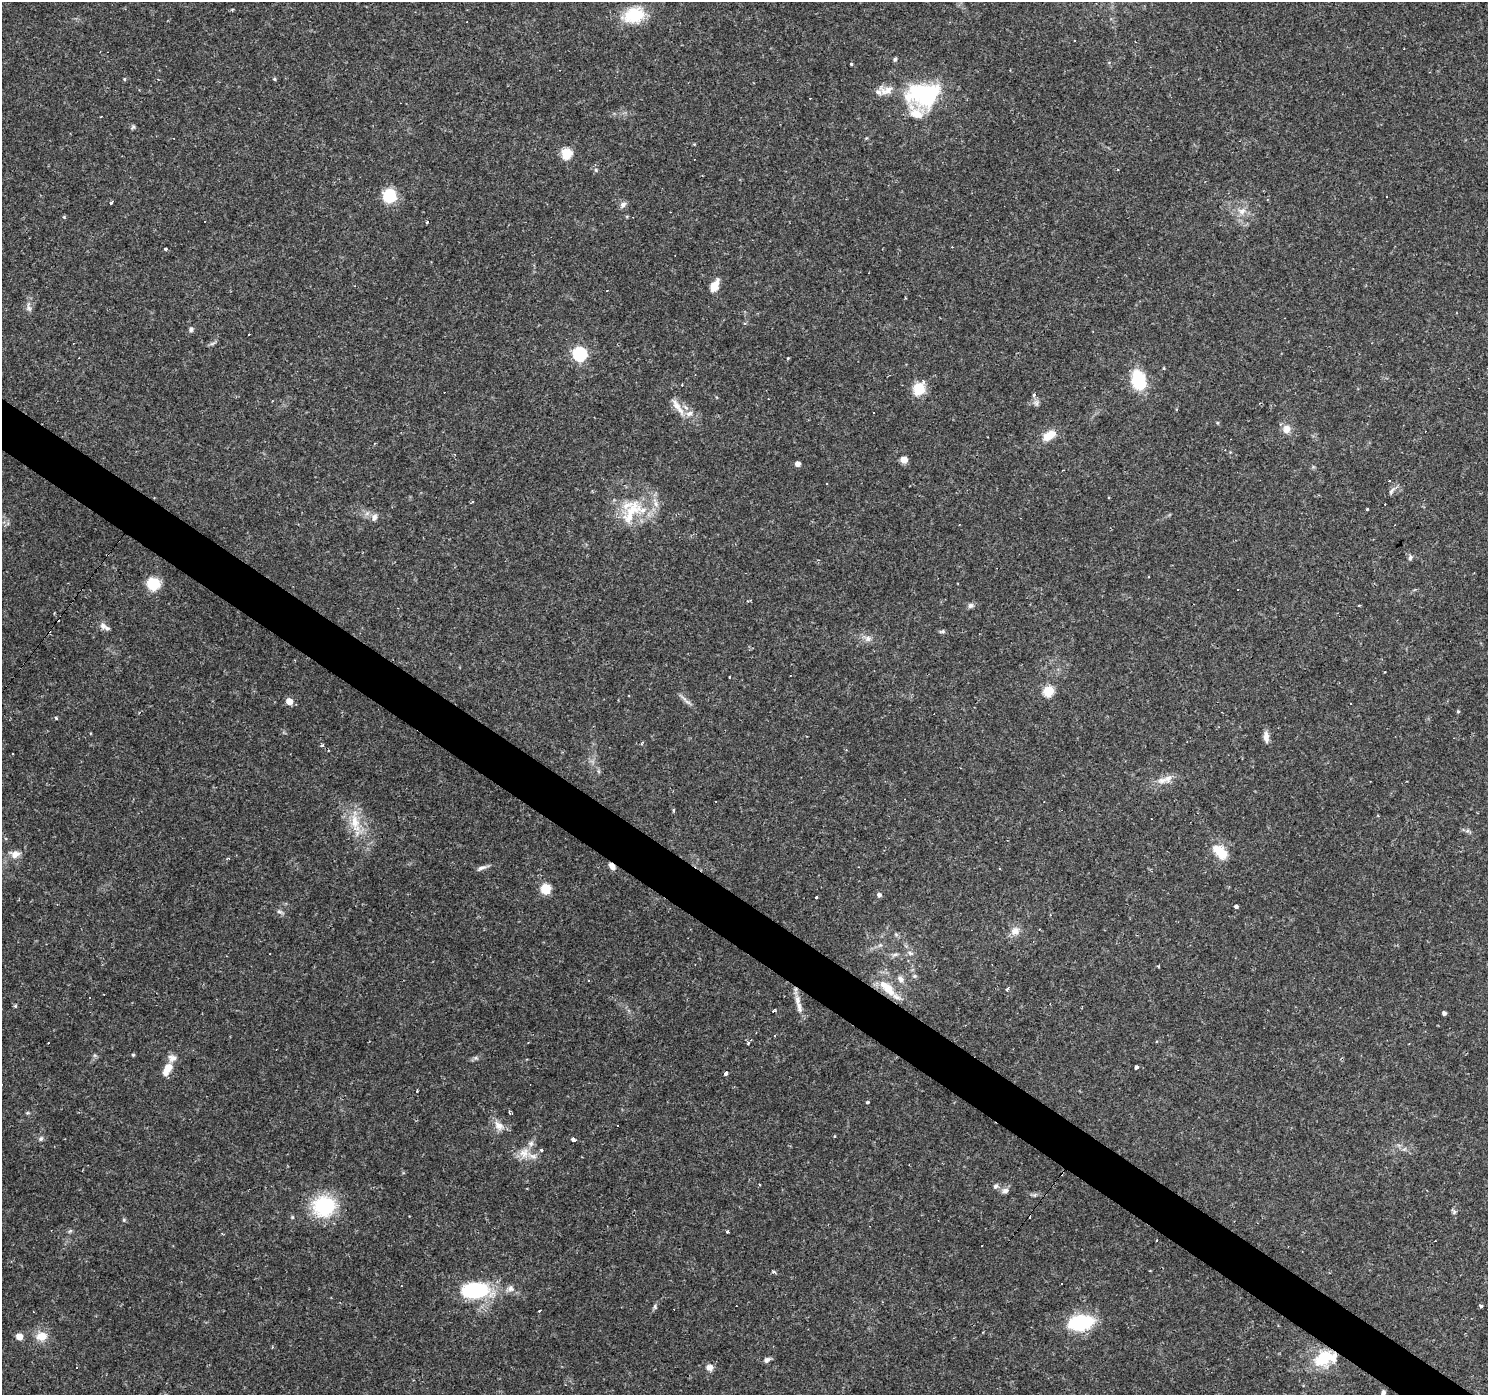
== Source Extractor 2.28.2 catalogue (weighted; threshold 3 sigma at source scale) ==
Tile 6 of 4 x 4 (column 2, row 2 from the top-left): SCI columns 1489-2974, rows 3031-4423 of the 5945 x 5993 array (HDU 1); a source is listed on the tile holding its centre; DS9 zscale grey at full resolution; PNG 1490 x 1397 px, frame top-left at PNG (2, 2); no overlay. Shown black and unused: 3% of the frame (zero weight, under 2 of 3 exposures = <1% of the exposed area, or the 3 px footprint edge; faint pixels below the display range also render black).
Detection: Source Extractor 2.28.2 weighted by HDU 2 'WHT'; one run over the whole footprint, this tile lists its part. Background 0.0655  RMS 0.0042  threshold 0.0191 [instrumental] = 3 sigma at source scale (4.5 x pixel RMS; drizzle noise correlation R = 1.50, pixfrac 1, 0.0396/0.0396 arcsec/px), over >= 5 px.
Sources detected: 175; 32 cosmic-ray / hot-pixel residue — not listed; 12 inside a brighter listed object's ellipse — not listed separately; the other 131 listed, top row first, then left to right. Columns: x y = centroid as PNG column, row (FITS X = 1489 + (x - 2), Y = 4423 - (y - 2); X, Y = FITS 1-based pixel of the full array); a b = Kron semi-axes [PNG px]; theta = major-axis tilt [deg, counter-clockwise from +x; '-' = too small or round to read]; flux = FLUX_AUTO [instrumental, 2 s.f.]
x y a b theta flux
634 15 26 18 16 16
895 59 6 5 - 0.74
851 64 3 3 - 0.44
124 79 5 4 - 0.43
274 79 4 4 - 0.54
878 92 9 6 -32 1.6
924 94 45 31 5 40
133 127 7 5 84 0.74
567 153 5 5 - 30
596 170 5 5 - 0.7
389 195 10 9 - 22
1387 196 2 2 - 0.37
111 202 3 3 - 2
623 204 9 7 50 1.6
1242 211 10 9 - 3.4
64 217 4 4 - 0.5
427 222 3 3 - 0.86
165 249 3 3 - 0.76
714 286 14 7 62 5.4
607 291 3 2 - 0.53
905 298 3 2 - 0.34
28 307 14 5 -90 1.8
191 329 7 6 - 1
249 335 3 2 - 0.52
212 343 8 4 10 0.89
580 354 6 6 - 77
788 358 4 3 - 0.38
1164 368 4 3 - 0.5
1138 380 14 9 -77 33
919 389 15 13 58 8.7
1034 395 5 5 - 0.86
1036 403 9 7 65 1.3
678 407 30 8 -55 5.2
1286 429 11 9 -90 3.4
1049 435 16 9 33 7.1
904 460 6 6 - 3.5
798 464 6 5 - 1.7
827 483 3 2 - 0.4
1391 491 13 4 59 1.3
472 502 3 2 - 0.55
1366 510 3 3 - 1.4
632 512 45 17 57 17
374 517 9 9 - 2
1395 525 2 2 - 0.32
1410 557 7 5 72 1.1
153 584 9 8 - 19
1359 605 3 2 - 0.96
971 606 8 7 - 1.3
103 626 10 8 -56 1.9
942 631 8 4 5 0.74
868 639 9 8 - 2
790 675 2 2 - 0.35
1048 691 5 5 - 31
289 701 5 5 - 6.1
687 702 12 5 -31 1.6
1350 703 3 3 - 1.1
1458 711 4 3 - 0.52
56 718 4 3 - 0.62
1266 737 14 7 -87 2.6
322 745 4 3 - 1.6
846 750 4 3 - 0.4
1168 778 14 9 27 3.5
1044 802 2 2 - 0.2
673 810 5 3 - 0.56
355 822 31 12 -85 10
1467 831 6 5 - 0.84
1220 852 21 11 -43 9
15 854 12 10 15 3.6
612 866 9 6 -47 2.3
482 868 13 5 16 1.7
546 889 7 6 - 13
879 895 5 5 - 1.4
816 897 3 3 - 0.76
1236 906 4 3 - 2.3
279 912 10 5 -25 1.1
1015 931 12 11 - 3.5
896 934 7 4 -2 0.71
880 945 6 5 - 0.83
910 953 7 5 -36 1.1
895 954 10 4 11 1.1
1158 966 3 3 - 0.37
915 976 6 5 - 0.77
901 979 10 8 -47 2.2
887 988 26 11 -44 11
1007 989 4 3 - 2.1
15 1006 5 4 - 0.53
799 1007 20 8 -76 3.4
773 1010 3 3 - 0.87
1444 1013 4 4 - 1.3
775 1036 3 3 - 0.44
528 1042 2 2 - 0.35
748 1043 4 3 - 0.83
133 1055 4 4 - 0.53
476 1058 6 4 -17 0.74
1136 1067 4 3 - 2.7
167 1069 17 8 61 5.9
725 1073 4 3 - 13
417 1091 3 2 - 0.53
867 1102 4 3 - 0.55
27 1113 5 3 - 0.49
499 1126 15 10 -46 3.8
834 1136 3 3 - 0.38
41 1139 7 5 56 0.85
573 1140 4 3 - 1.9
541 1150 4 3 - 0.62
524 1153 15 13 83 5
760 1184 3 3 - 0.83
995 1186 7 6 - 1.2
1005 1191 8 7 - 1.7
1034 1195 6 6 - 0.77
324 1206 22 21 - 31
1454 1212 8 5 -51 0.88
292 1217 6 4 -72 0.49
124 1220 5 5 - 0.6
70 1231 7 4 18 0.62
728 1231 3 3 - 0.84
222 1233 4 3 - 0.32
982 1245 2 2 - 0.26
774 1272 6 3 -18 0.59
511 1288 10 9 - 2.2
476 1290 26 14 1 44
655 1306 8 5 -89 0.88
1481 1306 3 3 - 2
540 1311 3 2 - 0.63
1081 1323 17 10 10 43
19 1336 6 6 - 3.8
41 1336 13 11 7 5.7
1323 1358 23 15 33 18
767 1360 8 6 26 1.5
709 1367 8 7 - 2.7
1383 1393 10 5 62 1.4
Overlapping masked pixels (flux is a lower limit): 3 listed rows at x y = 612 866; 887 988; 1323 1358
Isophote crosses this tile's border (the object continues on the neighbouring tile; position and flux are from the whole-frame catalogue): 1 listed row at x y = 1383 1393